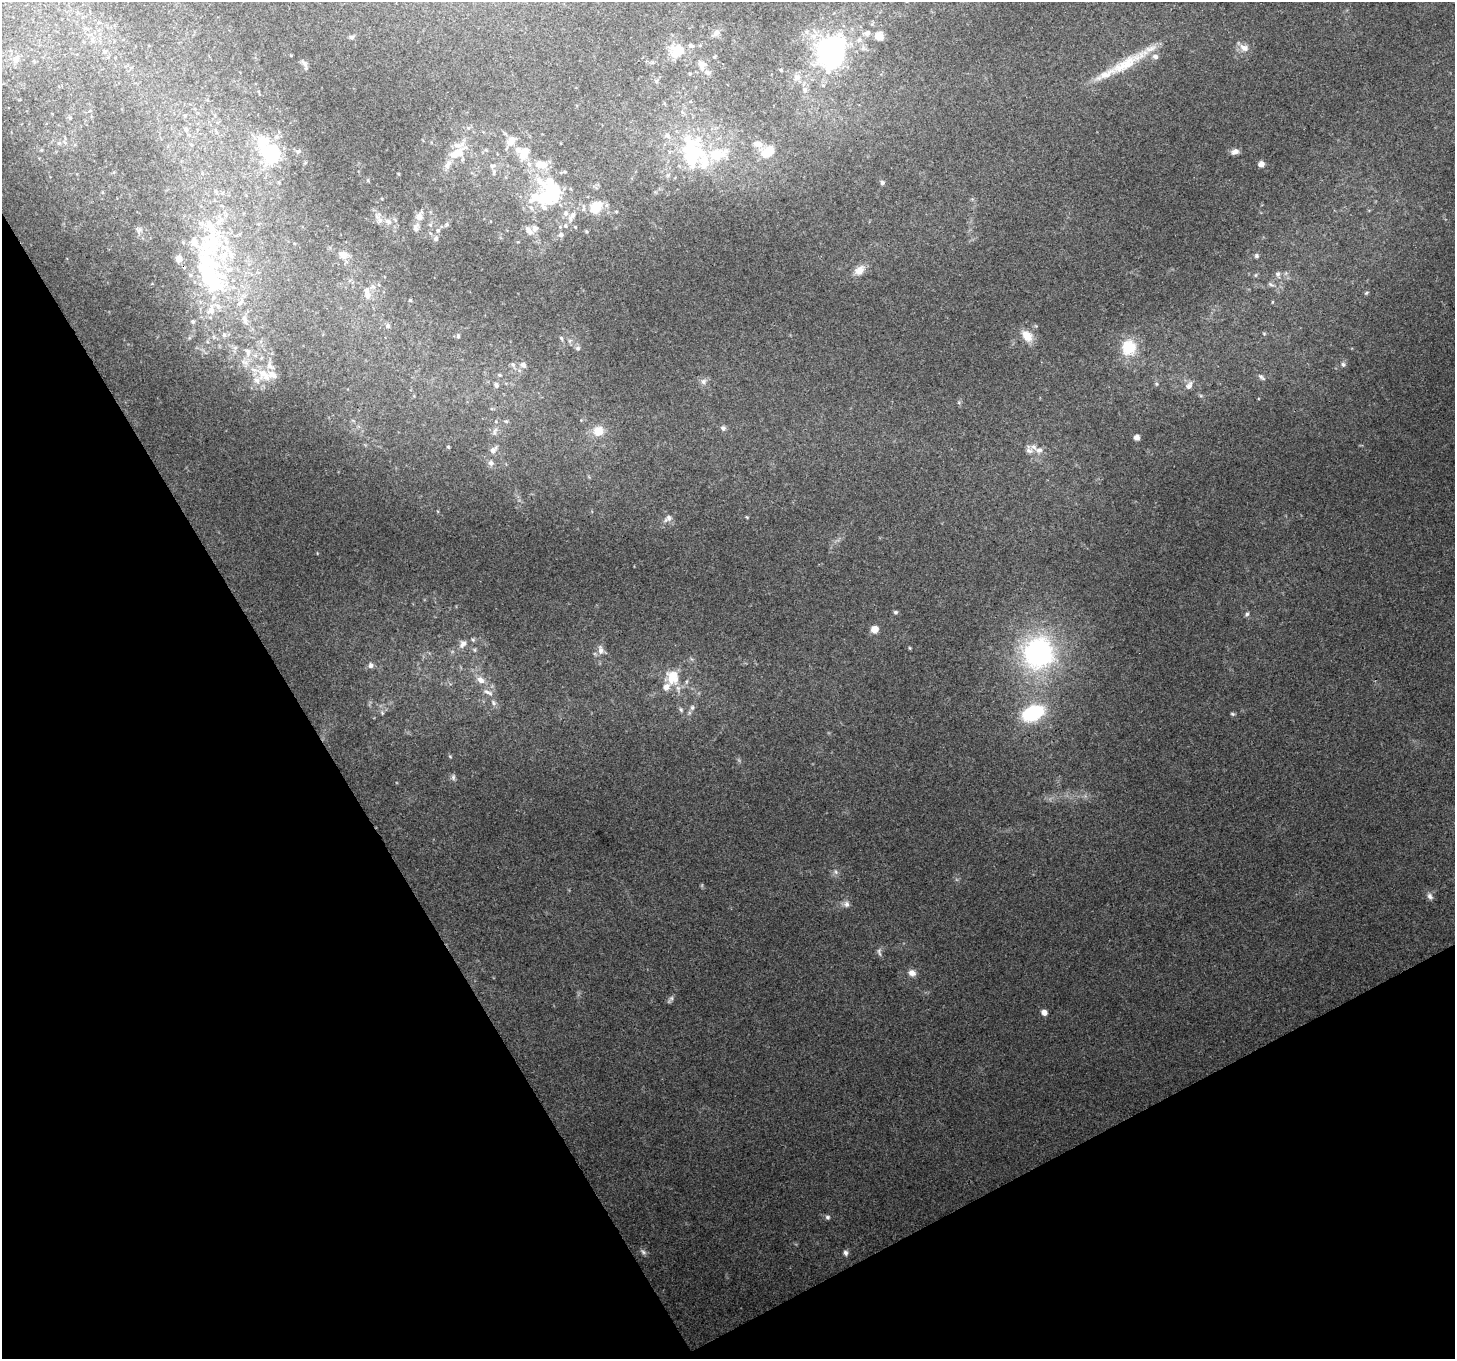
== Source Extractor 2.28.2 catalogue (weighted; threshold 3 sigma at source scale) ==
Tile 14 of 4 x 4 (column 2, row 4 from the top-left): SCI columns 1454-2906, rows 110-1466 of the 5813 x 5708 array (HDU 1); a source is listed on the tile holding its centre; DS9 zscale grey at full resolution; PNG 1457 x 1361 px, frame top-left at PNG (2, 2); no overlay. Shown black and unused: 28% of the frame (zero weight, under 3 of 4 exposures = <1% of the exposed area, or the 3 px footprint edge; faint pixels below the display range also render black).
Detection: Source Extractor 2.28.2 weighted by HDU 2 'WHT'; one run over the whole footprint, this tile lists its part. Background 0.179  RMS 0.0072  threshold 0.0325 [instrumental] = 3 sigma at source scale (4.5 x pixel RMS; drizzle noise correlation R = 1.50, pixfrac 1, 0.0396/0.0396 arcsec/px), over >= 5 px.
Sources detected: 167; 6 inside a brighter object's white glare — not listed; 36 inside a brighter listed object's ellipse — not listed separately; the other 125 listed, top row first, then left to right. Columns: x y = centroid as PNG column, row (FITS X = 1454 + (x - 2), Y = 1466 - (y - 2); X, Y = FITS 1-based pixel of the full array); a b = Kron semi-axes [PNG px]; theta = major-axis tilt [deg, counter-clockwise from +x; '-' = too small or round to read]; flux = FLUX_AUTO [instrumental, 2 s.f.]
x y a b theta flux
99 23 6 4 -19 1.3
716 33 10 7 48 3.2
867 33 12 8 13 3.9
879 36 9 8 - 7
351 37 7 5 16 1.5
691 45 7 5 -19 1.9
1244 48 14 9 -25 5.5
104 51 7 6 - 2.5
832 52 28 21 75 190
675 53 17 13 -72 12
16 59 13 11 67 7.8
305 64 14 4 -62 1.9
1125 64 67 13 30 33
702 65 13 12 - 6.5
781 70 4 4 - 0.87
690 74 5 4 - 0.93
797 77 10 9 - 4.7
656 81 6 5 - 1.4
805 90 9 7 77 3
185 115 5 4 - 1
70 118 5 5 - 1.1
186 129 8 6 -70 2.3
511 141 14 10 53 7.5
758 144 14 9 -6 4.8
486 150 5 4 - 1
298 151 8 6 34 2.1
693 151 44 28 -88 69
768 151 15 10 30 13
1235 152 9 7 26 3.9
271 153 31 24 -61 53
456 153 24 12 27 15
523 154 15 10 69 12
1261 164 6 6 - 4.5
493 166 11 6 12 2.7
494 172 10 4 79 1.9
368 180 5 3 - 0.76
882 182 6 5 - 1.8
553 193 48 22 -47 58
596 207 16 13 53 17
531 208 8 5 -61 2.4
616 211 5 3 - 0.78
377 217 12 9 56 4.5
419 217 10 9 - 5.3
388 221 12 8 -24 5.7
446 225 7 6 - 1.7
416 227 13 9 88 4.1
139 230 9 7 -72 2.3
438 230 6 5 - 1.7
529 231 11 7 -50 4.7
586 231 5 4 - 0.98
561 235 6 5 - 2.5
436 238 7 6 - 2.3
209 245 99 47 -90 150
343 255 13 9 -14 6
1256 256 5 5 - 1.6
859 270 15 10 42 7.5
1278 274 9 7 -75 2.4
1271 284 9 4 -19 1.7
367 291 13 8 -76 5.5
1366 293 6 4 31 1.1
410 300 4 4 - 0.86
1272 302 5 3 - 0.55
245 319 16 7 -72 4.7
388 326 7 7 - 2.2
1264 333 5 4 - 0.74
458 336 7 5 90 1.3
1027 336 14 10 -51 11
561 338 6 4 -59 1.1
578 348 7 6 - 1.7
1129 348 19 17 -84 24
248 352 11 7 -74 3.8
245 362 11 5 -30 3.1
1343 364 7 5 -74 1.7
513 365 8 6 -57 2.3
523 365 8 7 - 3.4
499 375 6 5 - 1.4
266 376 24 14 -36 14
1261 377 11 5 -40 1.9
703 381 8 8 - 3
1157 384 6 4 -89 1
496 385 8 6 -57 2.5
1189 385 12 7 56 3.9
506 421 7 5 -8 1.3
723 428 8 7 - 2.1
495 431 11 5 73 2.6
598 431 14 12 4 13
1137 437 5 5 - 3.1
448 447 5 4 - 0.81
493 450 10 7 53 4.3
1029 450 14 9 -63 4.5
1039 450 11 8 3 4.2
491 463 8 7 - 2.8
747 517 4 3 - 0.68
668 518 13 8 39 3.8
895 612 6 4 0 1.4
1247 614 5 5 - 1.5
874 629 7 7 - 7.5
473 640 6 5 - 1.3
463 644 12 8 58 4.5
910 648 4 4 - 0.77
475 650 6 4 -90 1.1
601 650 14 7 -85 4.7
1038 653 37 35 73 130
371 665 7 7 - 2.8
671 679 24 9 -64 11
480 680 12 9 -35 6.1
488 692 16 6 -23 4
493 703 9 5 -54 2.4
692 708 8 6 60 2.4
681 710 7 5 -58 1.6
382 713 6 5 - 1.4
1033 713 21 13 24 59
1232 714 6 4 -21 1.1
450 756 5 5 - 0.84
453 777 9 5 -90 2
836 872 8 5 -72 2
1430 896 10 7 -59 2.9
846 904 9 8 - 3.1
879 952 13 5 -83 2.3
912 973 10 8 -29 4.3
670 999 13 4 55 1.9
1044 1012 5 5 - 5
827 1217 6 6 - 1.6
643 1252 10 6 -44 2.1
845 1253 7 6 - 2.1
Unlisted compact peaks at least as high as the median listed source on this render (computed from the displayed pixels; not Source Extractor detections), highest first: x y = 959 402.